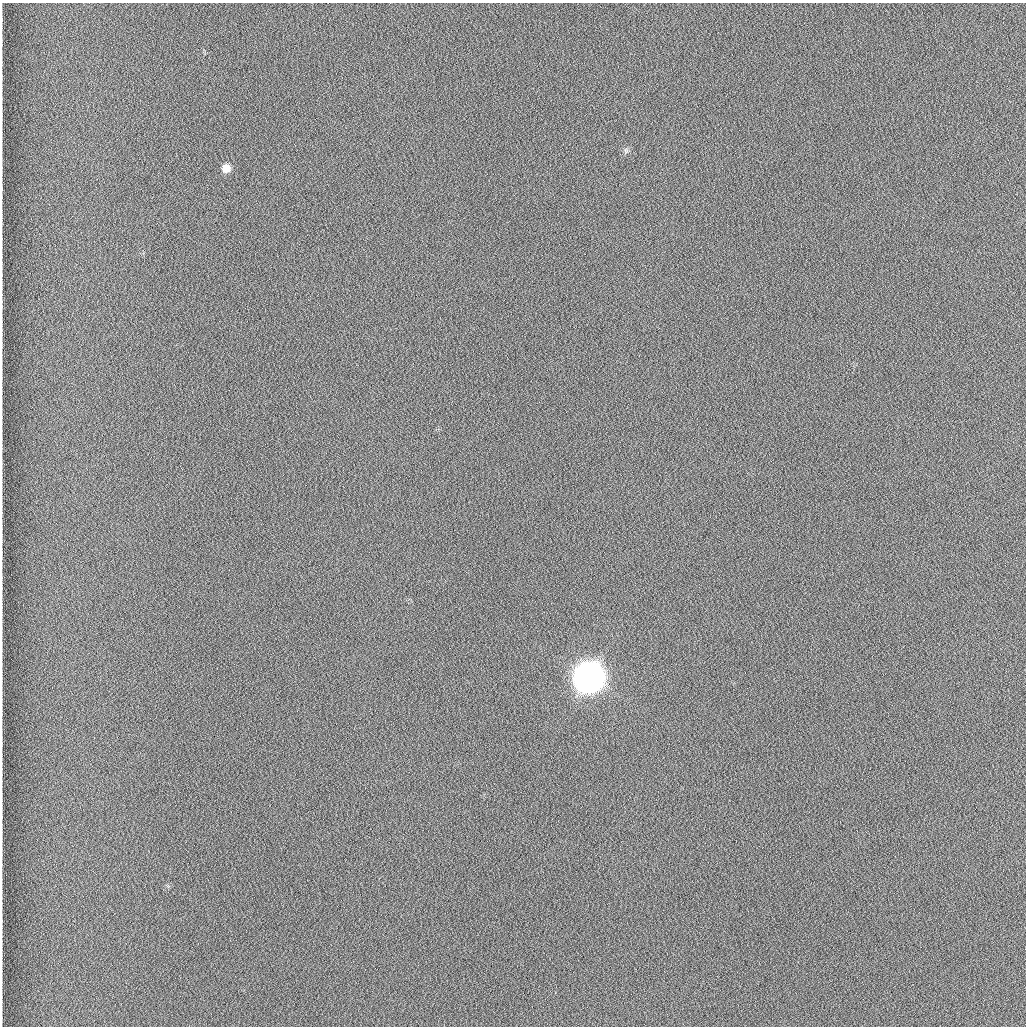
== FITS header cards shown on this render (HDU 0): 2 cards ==
NAXIS1  =                 1024 /fastest changing axis
NAXIS2  =                 1024 /next to fastest changing axis

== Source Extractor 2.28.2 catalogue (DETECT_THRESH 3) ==
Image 1024 x 1024 px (HDU 0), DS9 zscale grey, 1 PNG px = 1 image px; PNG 1028 x 1028 px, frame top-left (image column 1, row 1024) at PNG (2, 3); no overlay
Background 1260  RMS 5.9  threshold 17.7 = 3 sigma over >= 5 px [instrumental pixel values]
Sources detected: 3; all 3 listed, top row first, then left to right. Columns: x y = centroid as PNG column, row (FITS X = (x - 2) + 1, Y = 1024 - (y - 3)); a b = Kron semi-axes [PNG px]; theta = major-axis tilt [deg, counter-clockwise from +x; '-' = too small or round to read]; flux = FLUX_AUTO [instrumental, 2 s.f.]
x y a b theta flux
626 150 8 5 -70 8.1e+02
226 168 8 8 - 3.6e+03
589 677 12 11 - 1.0e+06